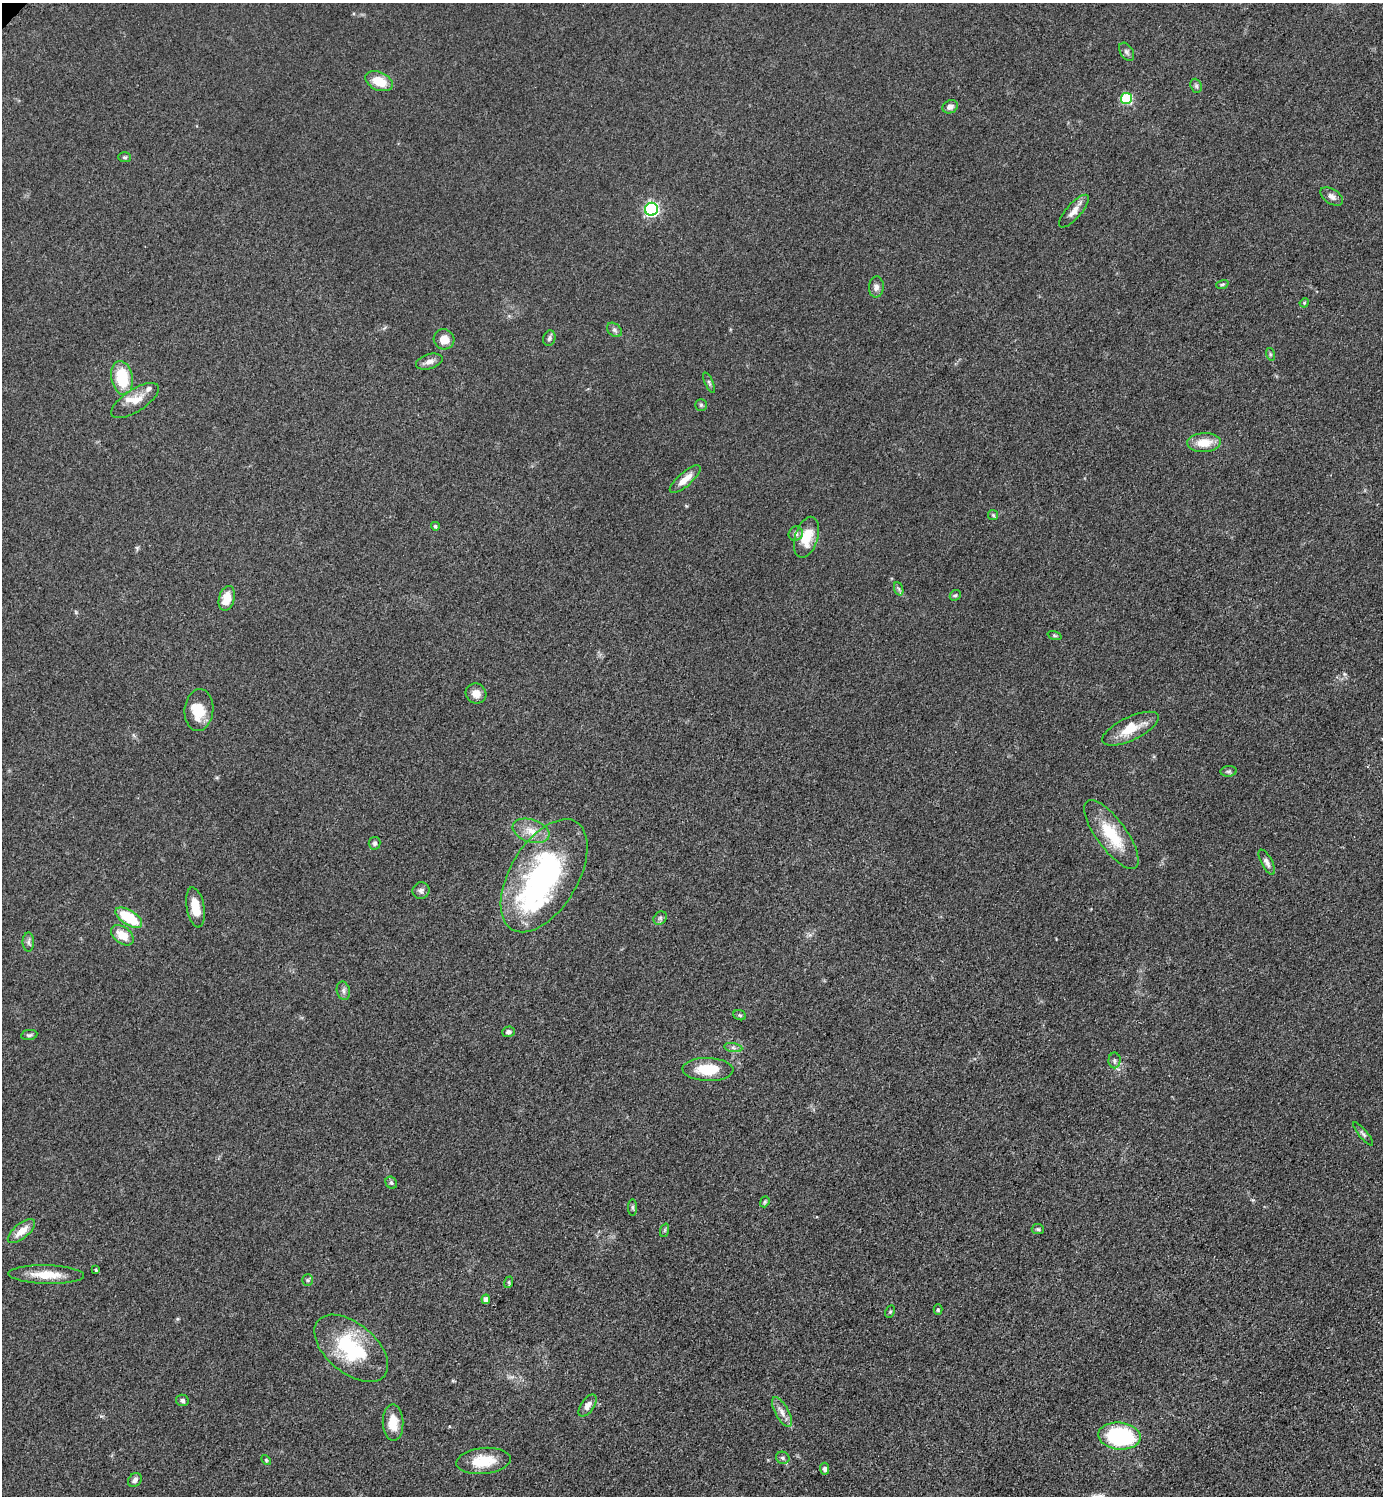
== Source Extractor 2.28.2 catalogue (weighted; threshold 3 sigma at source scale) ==
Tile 6 of 4 x 4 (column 2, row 2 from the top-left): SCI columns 1592-2972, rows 3005-4498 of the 6048 x 6047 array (HDU 1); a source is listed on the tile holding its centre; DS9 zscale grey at full resolution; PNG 1385 x 1498 px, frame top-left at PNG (2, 3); each listed source drawn as its Kron ellipse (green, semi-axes under 4 px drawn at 4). Shown black and unused: <1% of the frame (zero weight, under 3 of 5 exposures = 4% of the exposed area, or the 3 px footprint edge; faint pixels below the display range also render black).
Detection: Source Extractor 2.28.2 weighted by HDU 2 'WHT'; one run over the whole footprint, this tile lists its part. Background 0.0493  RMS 0.0053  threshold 0.0237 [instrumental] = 3 sigma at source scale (4.5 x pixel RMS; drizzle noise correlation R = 1.50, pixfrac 1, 0.05/0.05 arcsec/px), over >= 5 px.
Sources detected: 82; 4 inside a brighter listed object's ellipse — not listed separately; the other 78 listed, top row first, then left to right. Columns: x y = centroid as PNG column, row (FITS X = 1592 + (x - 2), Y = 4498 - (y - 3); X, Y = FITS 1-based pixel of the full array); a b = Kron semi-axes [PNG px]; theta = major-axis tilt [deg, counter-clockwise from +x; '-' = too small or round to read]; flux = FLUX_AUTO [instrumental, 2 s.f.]
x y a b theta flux
1127 52 10 6 -57 1.6
379 81 14 9 -23 11
1196 86 7 5 -70 1.1
1127 98 5 5 - 37
950 107 8 6 29 2.4
125 157 6 5 - 0.82
1332 196 12 7 -32 2.5
651 209 6 6 - 96
1074 211 21 7 49 4.6
1222 284 6 4 19 0.79
876 287 10 7 86 2.4
1304 303 5 4 - 0.49
614 330 8 6 -41 1.5
549 338 8 6 73 1.4
444 339 10 10 - 5.7
1270 354 6 4 -72 0.68
429 362 13 7 17 2.8
122 378 17 10 -80 22
709 383 11 4 -65 1.1
135 401 27 11 33 7.1
701 405 6 6 - 0.8
1204 443 17 9 3 9.2
685 479 19 7 41 5.9
993 515 5 5 - 0.72
435 526 4 4 - 1
796 534 7 7 - 1.9
807 537 21 11 73 12
899 589 7 4 -71 0.99
955 595 6 5 - 0.83
227 598 12 7 74 8.8
1054 635 7 3 -19 0.66
476 694 10 10 - 5
199 710 21 14 84 12
1130 729 31 11 25 12
1229 771 8 5 5 1.2
531 831 19 11 -19 7.4
1111 834 41 15 -54 22
375 843 6 6 - 1.2
1267 862 14 5 -62 2.4
544 876 63 34 59 110
421 891 9 8 - 1.9
195 907 20 9 -80 8.9
129 918 15 7 -32 21
660 918 7 6 - 1.3
122 935 13 8 -37 8.2
28 942 9 6 -90 1.5
343 991 9 6 -75 1.7
740 1015 6 5 - 0.94
509 1032 6 5 - 1.6
29 1035 8 5 10 1.1
733 1048 9 4 -9 1.4
1114 1060 8 6 90 1.3
708 1070 25 11 -2 16
1363 1134 14 4 -50 1.4
391 1183 6 5 - 1.1
765 1202 6 4 69 0.74
632 1207 8 4 -89 0.91
1038 1229 6 5 - 0.87
665 1230 7 4 71 0.82
21 1231 16 7 39 6.4
96 1270 3 3 - 0.68
46 1275 38 9 -2 11
308 1280 6 5 - 0.89
509 1282 6 4 73 0.69
486 1299 4 4 - 2.5
938 1310 5 4 - 0.64
890 1312 6 4 63 0.83
351 1348 43 24 -40 41
182 1400 6 5 - 1.7
587 1406 13 6 56 3.4
782 1412 16 6 -61 3.7
393 1423 18 10 -89 8.6
1119 1436 21 13 -6 51
783 1458 7 6 - 1.1
266 1460 6 3 -46 0.59
483 1461 27 13 6 15
825 1469 6 4 -84 1.8
135 1480 8 6 52 1.8